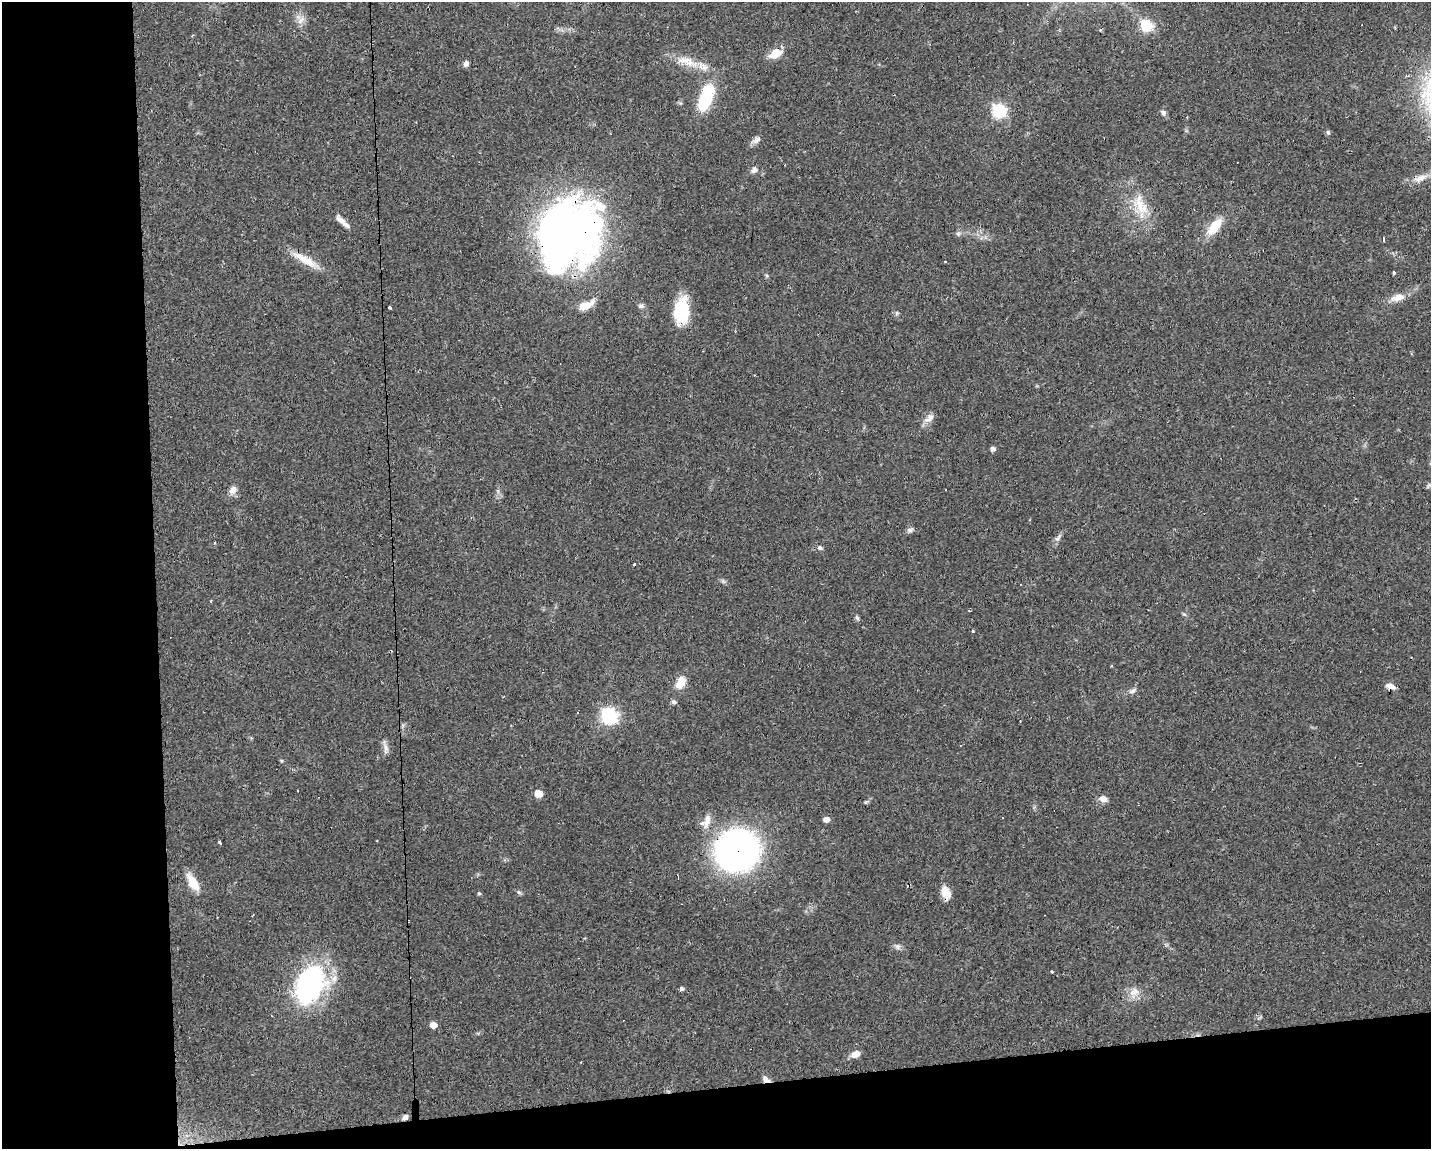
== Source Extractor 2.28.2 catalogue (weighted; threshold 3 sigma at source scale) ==
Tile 10 of 3 x 4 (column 1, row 4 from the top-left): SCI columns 49-1477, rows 1-1147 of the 4342 x 4589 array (HDU 1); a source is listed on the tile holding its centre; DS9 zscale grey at full resolution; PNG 1433 x 1151 px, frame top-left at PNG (2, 2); no overlay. Shown black and unused: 16% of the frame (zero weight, under 2 of 3 exposures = <1% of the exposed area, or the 3 px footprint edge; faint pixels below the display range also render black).
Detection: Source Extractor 2.28.2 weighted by HDU 2 'WHT'; one run over the whole footprint, this tile lists its part. Background 0.0818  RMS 0.0065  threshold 0.0294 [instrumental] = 3 sigma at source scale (4.5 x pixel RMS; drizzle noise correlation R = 1.50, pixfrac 1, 0.0396/0.0396 arcsec/px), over >= 5 px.
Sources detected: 73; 1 inside a brighter object's white glare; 8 cosmic-ray / hot-pixel residue — not listed; the other 64 listed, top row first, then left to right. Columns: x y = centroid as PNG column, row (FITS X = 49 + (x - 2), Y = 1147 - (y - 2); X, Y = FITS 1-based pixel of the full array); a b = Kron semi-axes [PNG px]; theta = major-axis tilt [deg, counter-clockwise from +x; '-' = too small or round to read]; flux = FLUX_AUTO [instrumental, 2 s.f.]
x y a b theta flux
301 20 13 8 48 4.4
1146 25 6 6 - 63
192 36 4 3 - 0.69
776 54 14 8 30 11
687 62 37 11 -17 14
466 64 8 5 47 2
706 97 29 13 71 37
999 111 7 6 - 110
1163 112 9 6 -60 2
1328 132 5 5 - 1.2
756 140 15 7 30 2.8
754 170 8 7 - 2.8
1420 178 18 8 28 5.9
1140 205 34 16 -69 20
344 223 20 5 -44 4.6
1214 227 21 9 53 17
568 233 67 58 58 420
958 234 6 6 - 1.4
1383 239 4 3 - 2.1
305 259 39 9 -28 13
945 262 3 3 - 1.3
1394 273 4 3 - 2.2
1398 297 15 10 16 6.3
585 306 17 8 23 10
641 306 8 6 4 1.8
390 308 3 3 - 2.6
681 311 29 16 83 27
897 313 6 4 71 0.95
929 418 16 9 46 4.5
993 449 6 6 - 1.7
233 490 11 9 56 4.1
910 530 8 6 -3 1.8
1058 538 12 6 49 2.4
214 543 3 3 - 1.5
819 548 6 6 - 1.6
857 618 7 5 -62 1.3
973 631 4 3 - 0.56
681 682 14 8 60 10
1393 687 14 7 -47 3.8
1133 691 12 6 27 2.2
674 702 6 6 - 1.4
609 716 7 7 - 150
385 748 16 6 -83 3.3
298 791 3 2 - 1.1
538 794 6 5 - 12
1103 798 9 7 -30 4.3
866 802 7 4 44 0.99
826 819 6 5 - 3.4
707 821 21 9 74 6.6
219 842 3 3 - 11
737 850 35 32 19 280
193 882 20 9 -59 12
519 892 7 5 -44 1.2
946 892 17 10 -65 6.8
479 893 5 4 - 0.8
898 946 8 7 - 2.3
1052 971 3 3 - 1.1
310 984 43 29 64 110
682 989 6 4 -76 1.2
1135 991 13 8 -62 4.7
433 1025 5 5 - 6.7
856 1054 10 7 24 5.2
766 1079 11 6 -30 2.9
405 1117 8 6 51 2.1
Overlapping masked pixels (flux is a lower limit): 6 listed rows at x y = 568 233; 1393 687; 737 850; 946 892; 766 1079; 405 1117